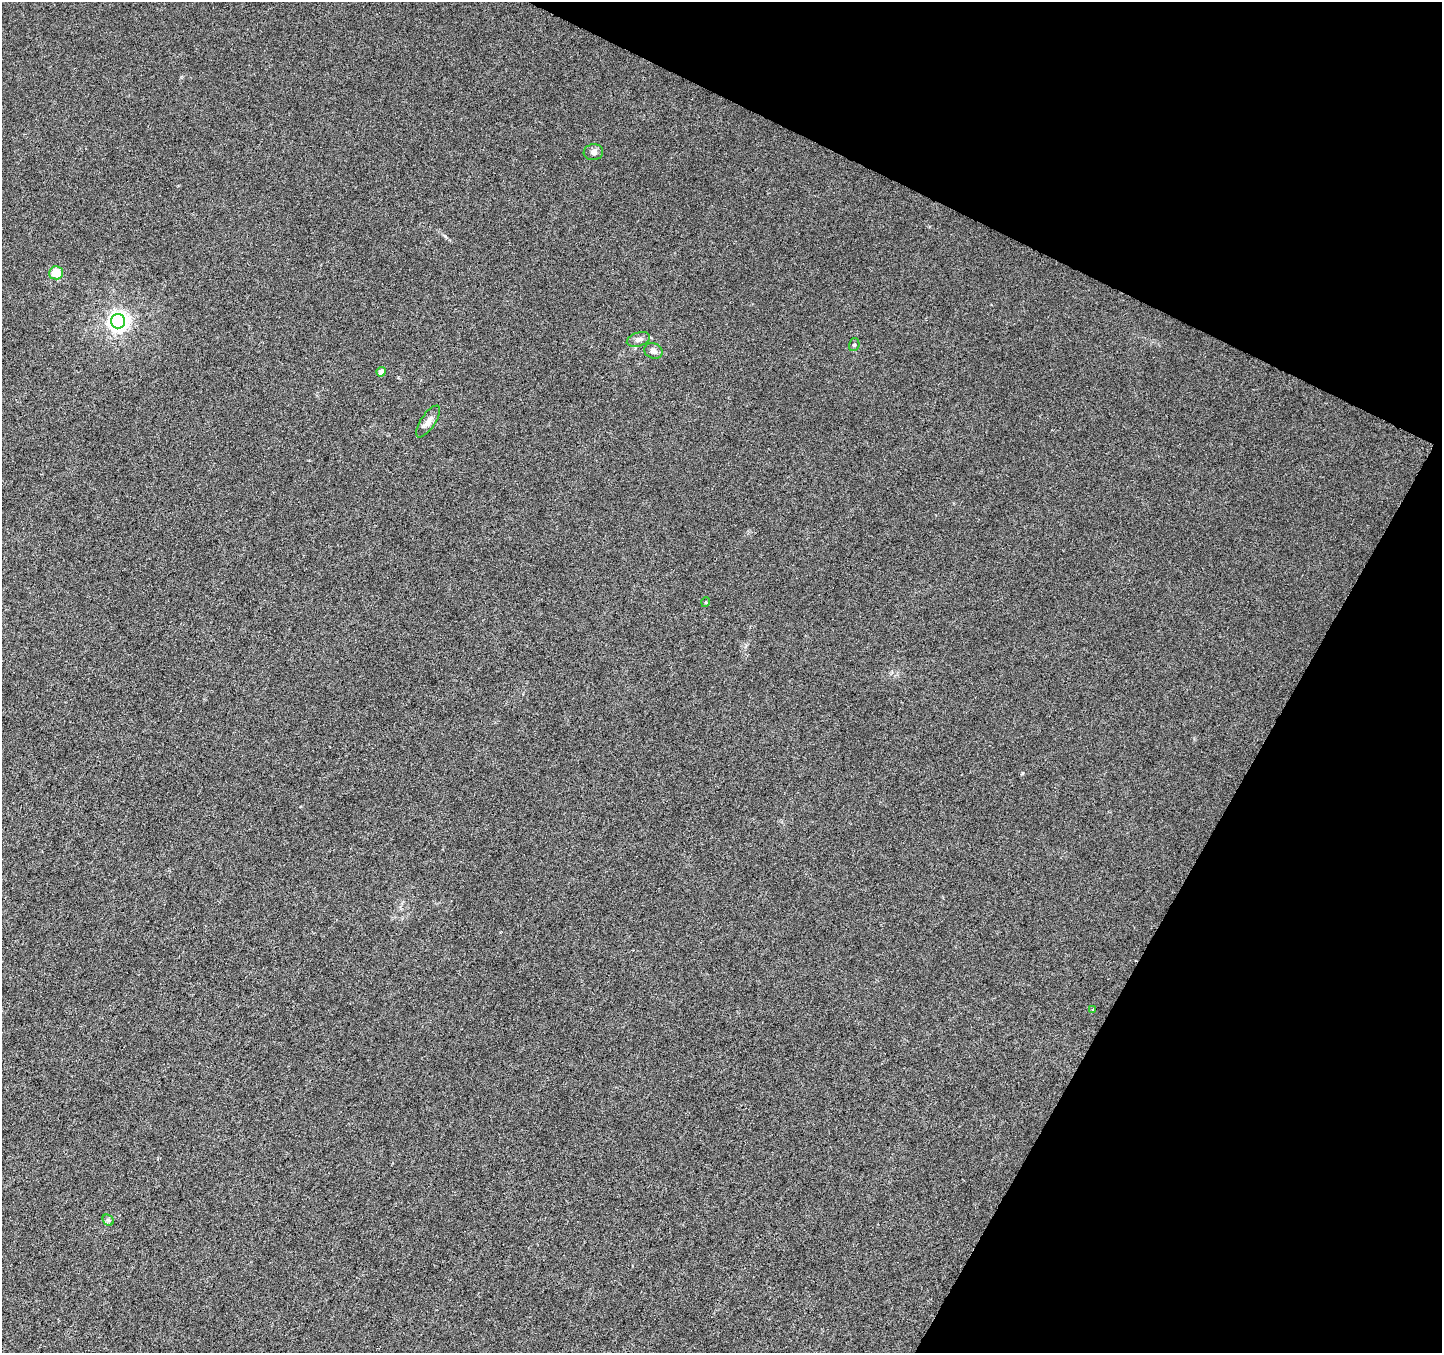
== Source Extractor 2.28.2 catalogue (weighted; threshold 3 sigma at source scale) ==
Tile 8 of 4 x 4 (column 4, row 2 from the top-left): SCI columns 4323-5762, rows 2901-4251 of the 5771 x 5868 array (HDU 1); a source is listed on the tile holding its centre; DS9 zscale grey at full resolution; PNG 1444 x 1355 px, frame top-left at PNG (2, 2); each listed source drawn as its Kron ellipse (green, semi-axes under 4 px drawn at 4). Shown black and unused: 23% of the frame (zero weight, under 3 of 6 exposures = <1% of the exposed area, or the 3 px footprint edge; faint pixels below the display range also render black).
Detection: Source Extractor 2.28.2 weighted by HDU 2 'WHT'; one run over the whole footprint, this tile lists its part. Background 0.00617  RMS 0.0033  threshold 0.0134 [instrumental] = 3 sigma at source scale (4.09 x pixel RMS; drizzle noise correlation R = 1.36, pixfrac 0.8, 0.0396/0.0396 arcsec/px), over >= 5 px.
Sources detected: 11; all 11 listed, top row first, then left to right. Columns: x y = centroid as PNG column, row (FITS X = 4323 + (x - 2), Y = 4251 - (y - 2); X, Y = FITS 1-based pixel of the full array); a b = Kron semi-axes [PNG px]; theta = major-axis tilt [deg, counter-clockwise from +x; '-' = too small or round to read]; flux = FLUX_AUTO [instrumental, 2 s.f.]
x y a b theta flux
593 152 10 8 9 1.3
56 273 7 6 - 5.9
118 321 7 7 - 170
638 339 12 6 18 1.4
854 345 6 5 - 0.64
653 351 9 7 -23 1.3
381 372 5 4 - 1.8
428 421 18 7 56 2
706 602 5 3 - 0.26
1093 1009 4 3 - 0.27
108 1220 6 5 - 0.55
Unlisted compact peaks at least as high as the median listed source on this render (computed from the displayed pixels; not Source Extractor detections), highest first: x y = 1022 773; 445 236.